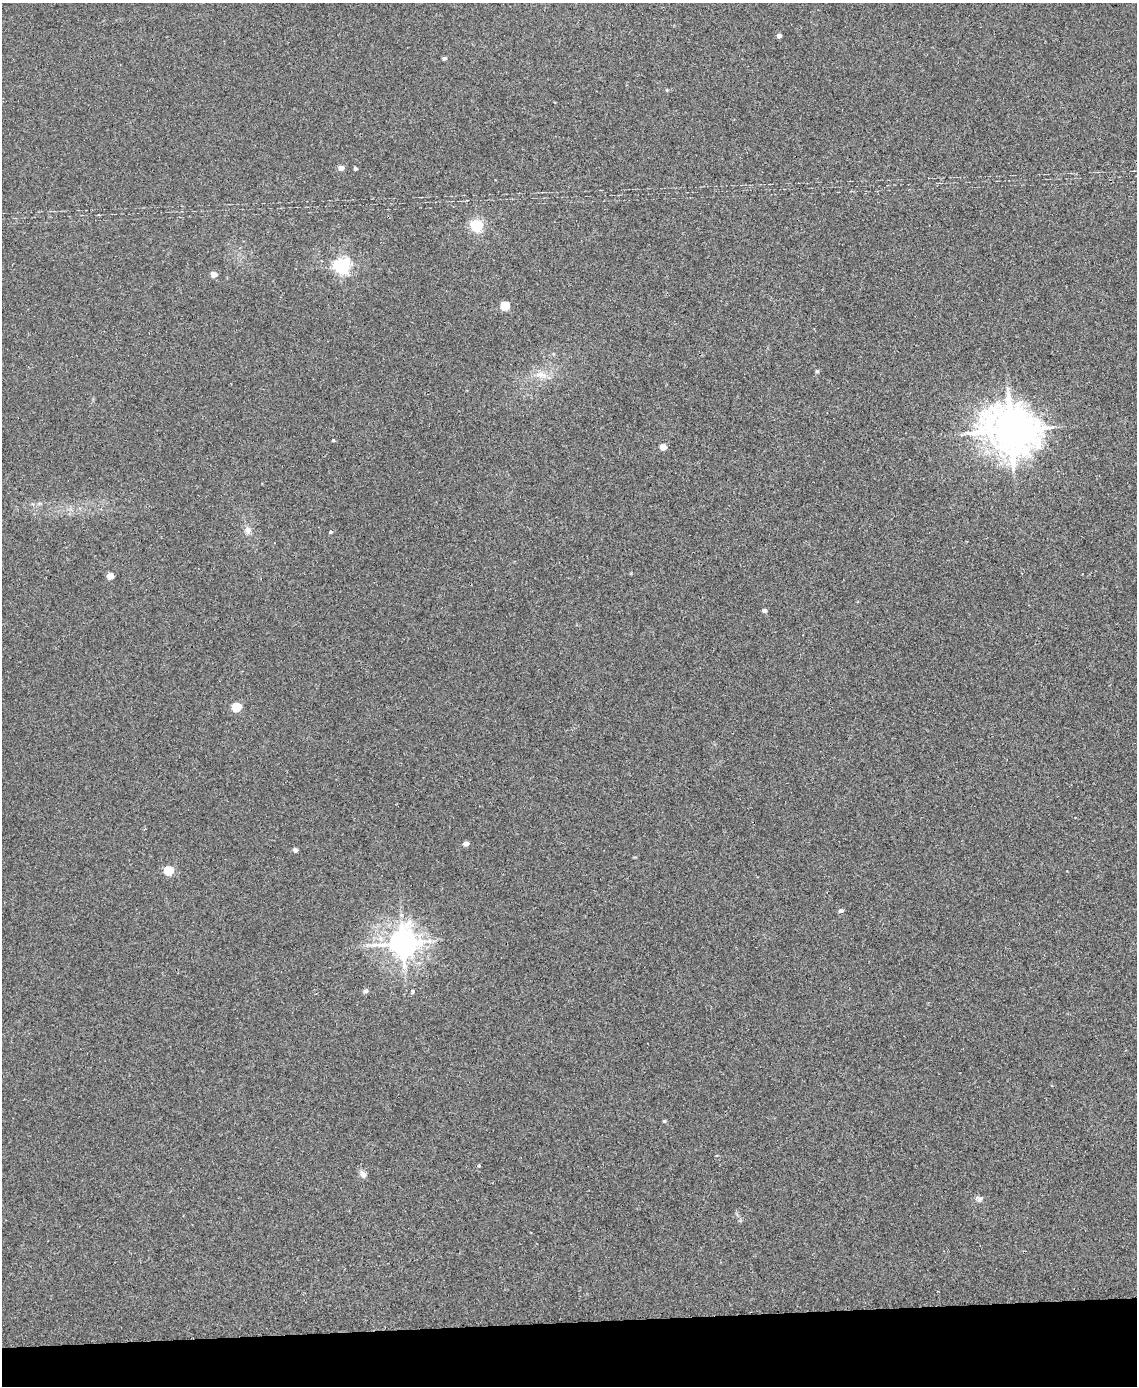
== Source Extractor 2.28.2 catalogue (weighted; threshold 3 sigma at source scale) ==
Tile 10 of 4 x 3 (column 2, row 3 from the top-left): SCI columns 1193-2327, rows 143-1526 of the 4656 x 4538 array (HDU 1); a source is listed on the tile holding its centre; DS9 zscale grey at full resolution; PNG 1139 x 1388 px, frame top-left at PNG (2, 3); no overlay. Shown black and unused: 5% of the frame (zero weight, under 2 of 3 exposures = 3% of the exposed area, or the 3 px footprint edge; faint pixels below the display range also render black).
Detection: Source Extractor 2.28.2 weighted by HDU 2 'WHT'; one run over the whole footprint, this tile lists its part. Background 0.0315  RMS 0.0064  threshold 0.0289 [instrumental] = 3 sigma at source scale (4.5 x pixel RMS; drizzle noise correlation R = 1.50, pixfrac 1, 0.05/0.05 arcsec/px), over >= 5 px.
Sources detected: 30; all 30 listed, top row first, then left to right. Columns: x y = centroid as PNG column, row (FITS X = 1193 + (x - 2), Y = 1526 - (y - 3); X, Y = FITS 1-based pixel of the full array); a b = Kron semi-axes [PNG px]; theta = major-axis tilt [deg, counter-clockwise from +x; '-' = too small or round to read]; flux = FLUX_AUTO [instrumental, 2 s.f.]
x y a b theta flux
779 36 4 4 - 2.4
444 58 5 4 - 1.5
341 168 5 4 - 5.1
355 169 4 4 - 1.2
476 226 6 5 - 91
341 266 6 6 - 180
213 274 5 5 - 5
504 306 5 5 - 23
817 371 4 4 - 1.1
541 375 15 8 -10 5.4
1011 430 14 12 -19 2400
333 440 3 3 - 0.64
663 447 5 4 - 6.9
247 530 10 9 - 3.3
331 532 5 3 - 0.86
110 576 6 5 - 6.1
764 610 5 4 - 2
236 707 6 5 - 28
145 829 4 2 - 0.54
466 843 5 4 - 3.5
295 850 4 4 - 2.2
168 870 6 5 - 33
840 911 5 4 - 1.9
403 943 9 8 - 900
365 991 5 5 - 1.9
412 991 3 3 - 1.7
664 1121 5 4 - 0.86
479 1166 4 3 - 0.89
363 1174 9 7 -66 2.5
979 1199 9 7 -9 2